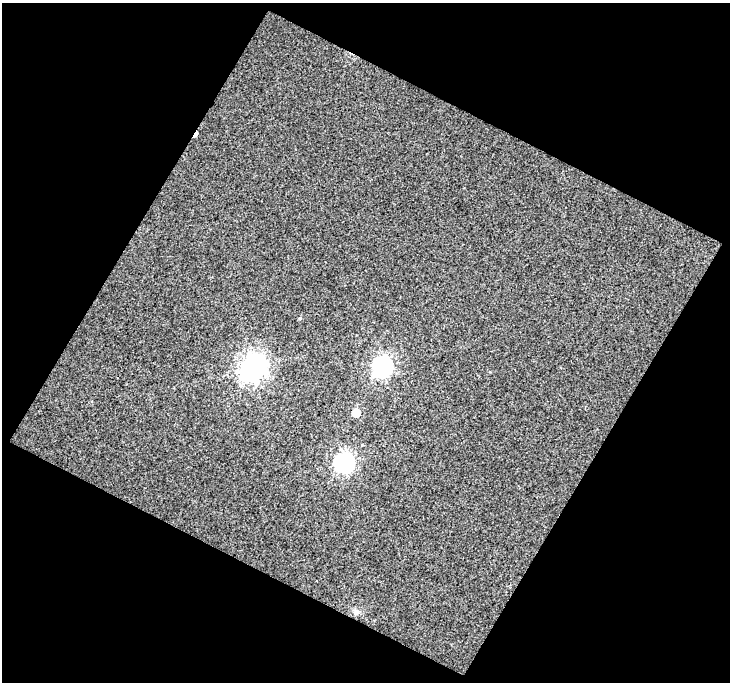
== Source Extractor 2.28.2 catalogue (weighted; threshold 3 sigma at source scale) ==
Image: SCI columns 2-729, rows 30-709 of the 730 x 738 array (HDU 1 of 3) = the unmasked area's bounding box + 8 px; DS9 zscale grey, full resolution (1 PNG px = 1 image px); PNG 732 x 684 px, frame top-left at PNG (2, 3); no overlay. Shown black and unused: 48% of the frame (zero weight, under 3 of 4 exposures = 2% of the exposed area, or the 3 px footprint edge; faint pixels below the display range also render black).
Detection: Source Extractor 2.28.2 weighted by HDU 2 'WHT'. Background 0.0121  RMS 0.0083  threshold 0.0375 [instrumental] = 3 sigma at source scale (4.5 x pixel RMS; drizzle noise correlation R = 1.50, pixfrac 1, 0.0396/0.0396 arcsec/px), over >= 5 px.
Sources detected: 7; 1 cosmic-ray / hot-pixel residue — not listed; the other 6 listed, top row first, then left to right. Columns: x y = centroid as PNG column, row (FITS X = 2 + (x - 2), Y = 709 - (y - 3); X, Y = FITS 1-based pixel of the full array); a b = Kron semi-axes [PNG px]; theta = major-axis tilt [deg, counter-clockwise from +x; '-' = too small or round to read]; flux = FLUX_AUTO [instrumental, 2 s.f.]
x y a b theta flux
300 318 5 4 - 0.8
382 367 9 8 - 200
252 368 10 9 - 680
356 413 6 6 - 17
344 463 8 8 - 240
356 612 8 7 - 2.6